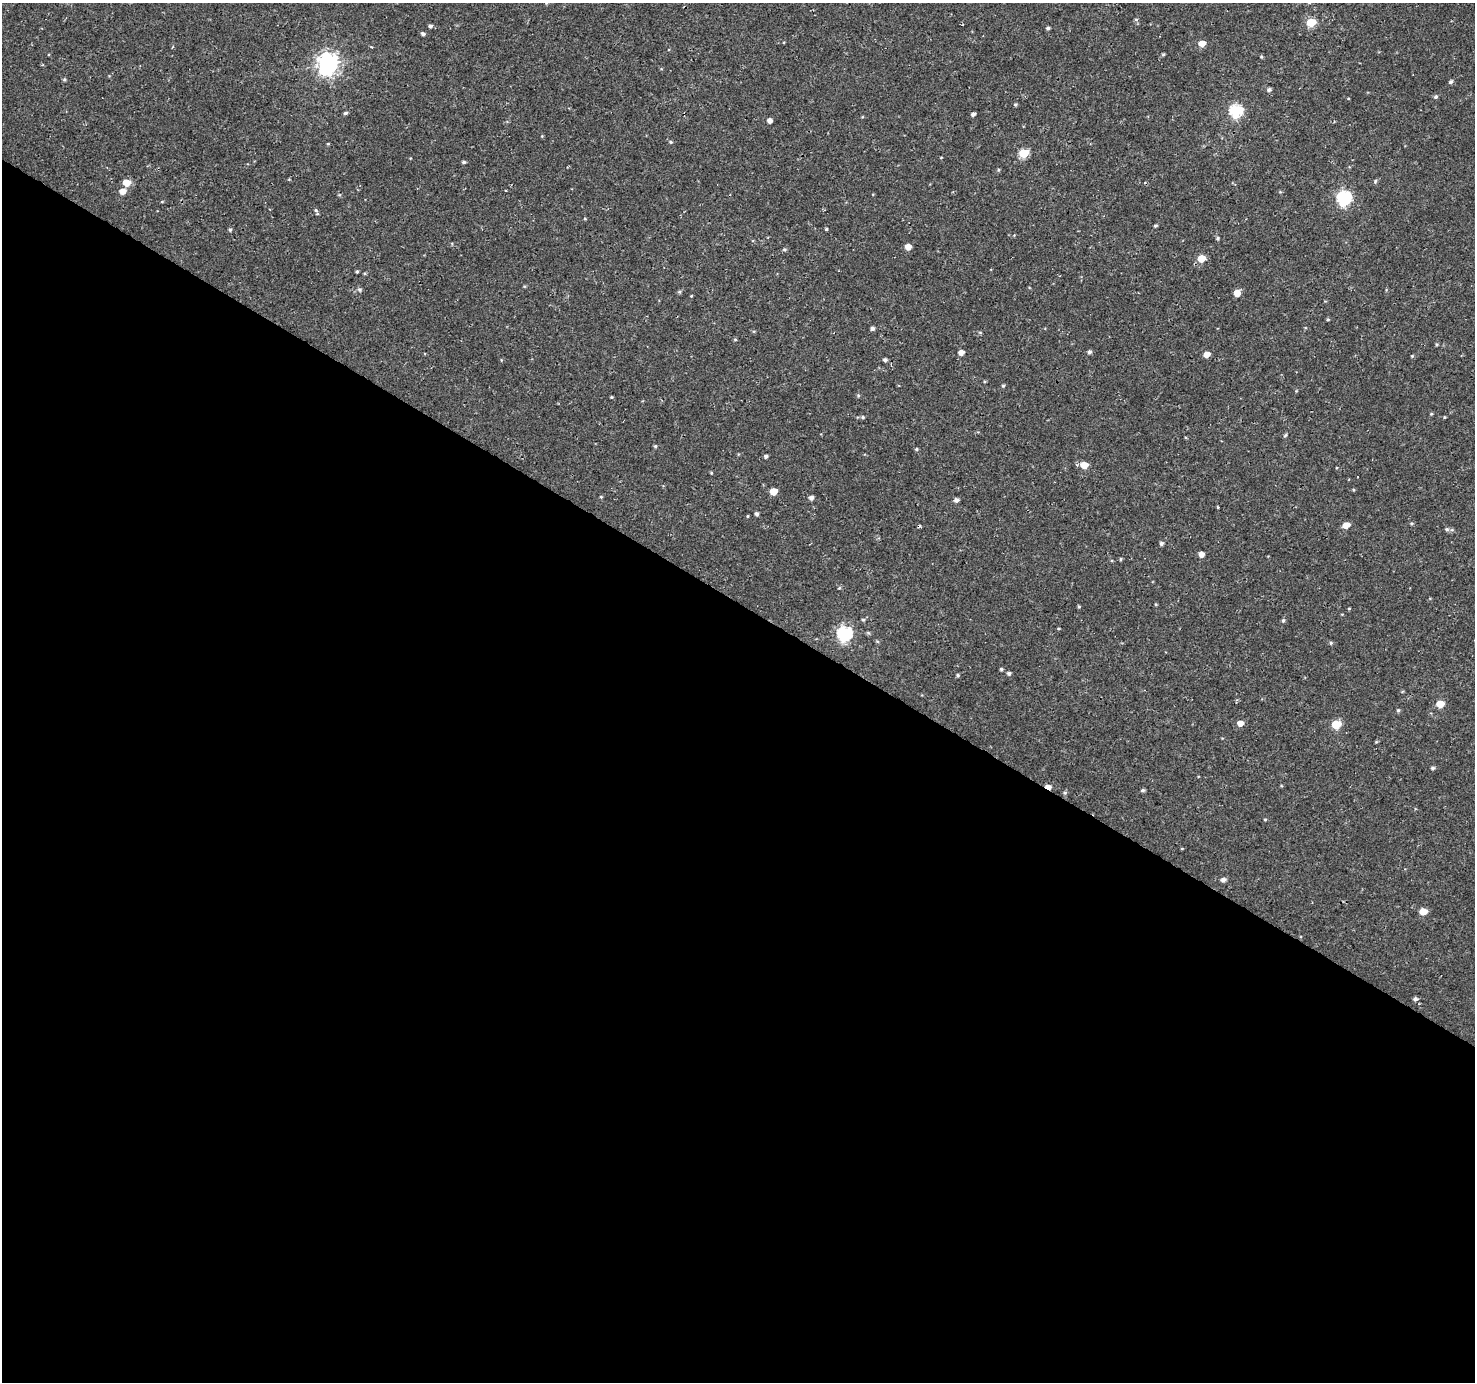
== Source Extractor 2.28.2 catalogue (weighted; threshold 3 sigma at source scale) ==
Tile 14 of 4 x 4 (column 2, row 4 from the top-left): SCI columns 1482-2954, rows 257-1636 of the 5900 x 5964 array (HDU 1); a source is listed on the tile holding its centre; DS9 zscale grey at full resolution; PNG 1477 x 1384 px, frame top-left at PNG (2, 3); no overlay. Shown black and unused: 57% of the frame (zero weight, under 3 of 4 exposures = <1% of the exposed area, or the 3 px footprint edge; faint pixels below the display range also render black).
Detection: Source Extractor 2.28.2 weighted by HDU 2 'WHT'; one run over the whole footprint, this tile lists its part. Background 4.57e-04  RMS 0.0026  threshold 0.0118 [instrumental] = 3 sigma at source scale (4.5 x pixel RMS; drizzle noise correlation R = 1.50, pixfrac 1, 0.0396/0.0396 arcsec/px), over >= 5 px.
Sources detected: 105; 1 cosmic-ray / hot-pixel residue — not listed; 1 inside a brighter listed object's ellipse — not listed separately; the other 103 listed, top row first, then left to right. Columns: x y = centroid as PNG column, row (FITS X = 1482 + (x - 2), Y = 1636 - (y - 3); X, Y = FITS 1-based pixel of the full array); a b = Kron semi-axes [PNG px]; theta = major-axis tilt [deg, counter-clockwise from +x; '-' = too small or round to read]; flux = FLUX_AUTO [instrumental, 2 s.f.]
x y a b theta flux
1136 19 6 4 -1 0.32
1311 22 6 5 - 11
430 26 5 5 - 0.6
1048 28 4 3 - 0.48
423 34 4 4 - 0.58
1202 43 5 5 - 3.2
1163 54 4 4 - 0.33
1261 57 5 4 - 0.3
328 64 8 7 - 170
64 79 5 4 - 0.35
1451 82 5 5 - 0.51
1269 90 5 5 - 0.64
1436 97 5 5 - 0.48
1015 104 4 4 - 0.37
1236 111 6 6 - 31
345 113 5 4 - 0.5
973 114 4 4 - 0.72
770 120 4 4 - 1.3
671 142 5 4 - 0.33
328 144 4 4 - 0.24
1024 153 6 5 - 12
464 162 4 3 - 0.43
998 170 5 3 - 0.28
1375 181 6 3 89 0.3
126 183 5 5 - 5
122 191 6 5 - 2.2
506 191 3 2 - 0.27
1344 198 7 6 - 45
162 201 5 3 - 0.21
316 210 6 5 - 0.48
585 219 4 3 - 0.21
1155 226 4 3 - 0.41
826 229 3 3 - 0.3
230 230 4 4 - 0.42
1218 238 4 4 - 0.34
908 247 5 5 - 2.6
784 249 5 5 - 0.4
1201 258 5 5 - 4.7
357 272 3 3 - 0.32
359 290 6 5 - 0.51
679 292 5 4 - 0.35
1237 293 5 5 - 2.9
691 296 4 3 - 0.2
1328 319 4 3 - 0.31
872 328 4 4 - 0.65
980 332 6 3 -19 0.25
735 339 5 3 - 0.25
1436 344 5 3 - 0.27
961 352 5 4 - 1.7
1089 352 5 4 - 0.6
1207 354 5 4 - 2.3
1412 356 4 4 - 0.25
885 360 4 4 - 0.6
1003 386 5 4 - 0.35
858 395 5 4 - 0.3
611 397 4 3 - 0.26
1431 414 4 4 - 0.26
863 417 5 4 - 0.39
1444 417 3 3 - 0.24
1285 435 6 3 38 0.31
655 446 4 4 - 0.39
916 449 5 4 - 0.32
766 456 4 4 - 0.55
1084 465 5 5 - 4.5
711 473 3 3 - 0.23
773 491 5 5 - 4.3
601 497 4 3 - 0.26
811 498 5 4 - 0.92
956 500 5 4 - 0.85
756 514 4 4 - 0.64
747 516 4 3 - 0.23
1411 523 5 4 - 0.32
1346 525 5 5 - 2.9
1447 529 6 5 - 0.46
1161 544 4 4 - 0.56
1201 554 5 4 - 1.5
1120 559 5 3 - 0.26
839 588 4 4 - 0.25
1156 604 5 3 - 0.23
1079 606 4 3 - 0.3
1349 608 4 3 - 0.23
863 620 5 4 - 0.33
1283 620 5 4 - 0.46
844 633 7 6 - 50
877 641 5 4 - 0.3
1331 643 5 4 - 0.35
1001 669 4 4 - 0.38
1009 673 5 4 - 0.63
958 675 5 4 - 0.35
1440 704 6 5 - 4.6
1398 710 5 5 - 0.41
1240 723 6 5 - 1.9
1336 724 6 5 - 9.2
1376 742 5 3 - 0.23
1433 768 4 4 - 0.48
1048 787 6 4 -18 2.1
1143 790 4 4 - 0.46
1065 793 6 5 - 0.44
1265 819 4 3 - 0.27
1182 848 4 3 - 0.19
1223 880 6 5 - 0.92
1423 911 5 5 - 3.9
1415 999 5 5 - 0.63
Overlapping masked pixels (flux is a lower limit): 1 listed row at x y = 1048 787